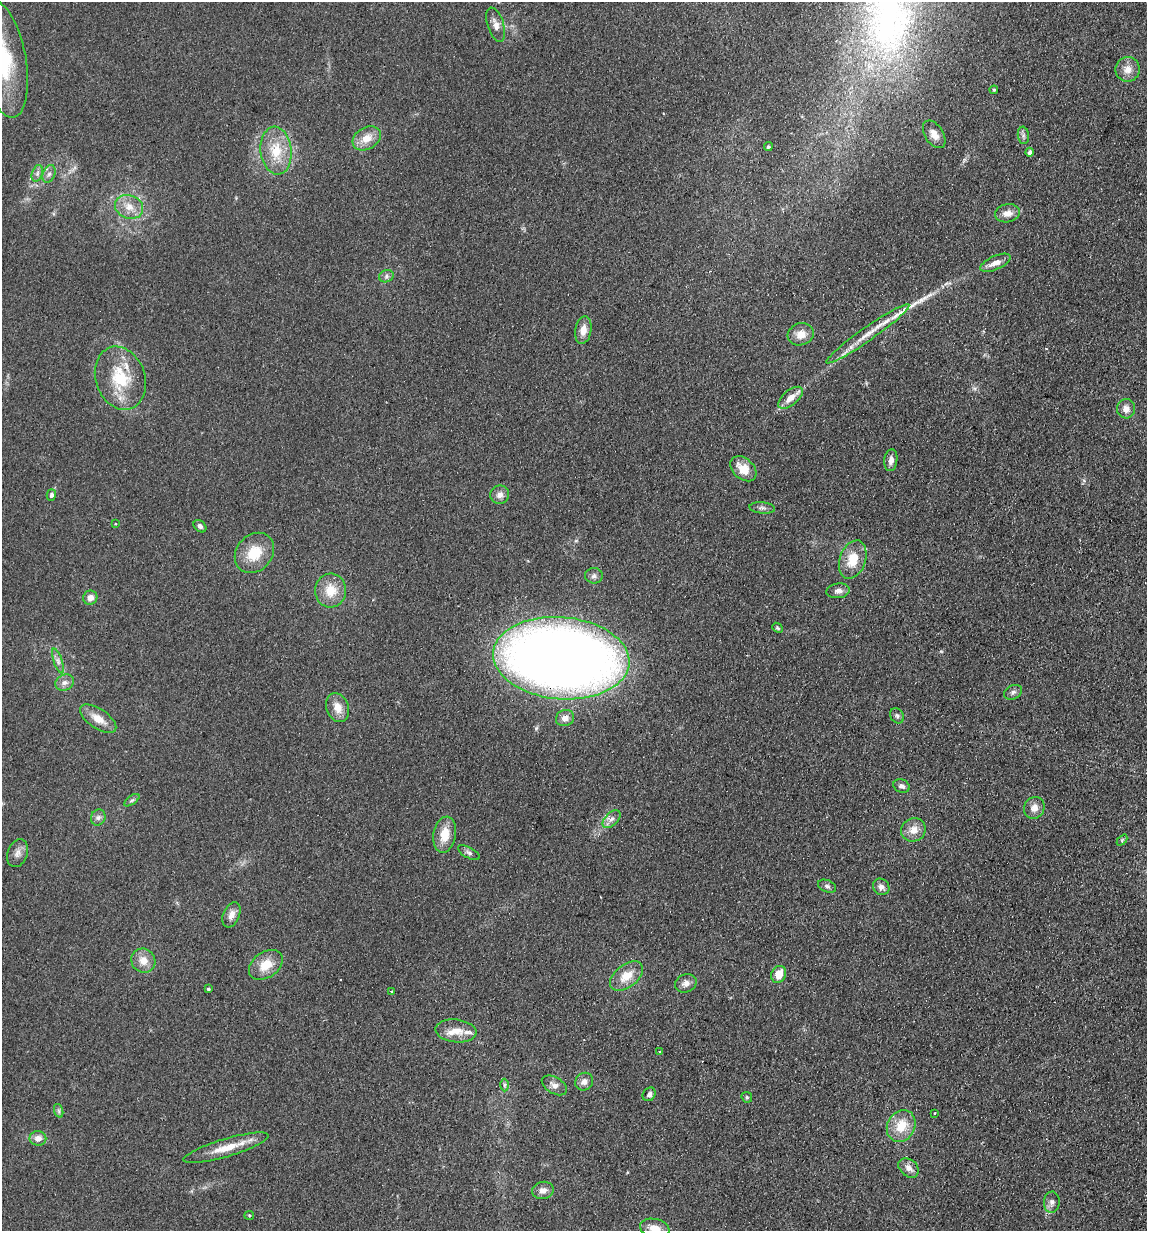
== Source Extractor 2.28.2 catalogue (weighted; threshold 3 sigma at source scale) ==
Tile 6 of 4 x 4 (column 2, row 2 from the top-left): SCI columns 1320-2464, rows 2471-3699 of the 5045 x 4941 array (HDU 1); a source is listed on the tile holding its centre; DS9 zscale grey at full resolution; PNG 1149 x 1233 px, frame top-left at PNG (2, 2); each listed source drawn as its Kron ellipse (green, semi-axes under 4 px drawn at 4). Shown black and unused: <1% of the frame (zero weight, under 2 of 3 exposures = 3% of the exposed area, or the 3 px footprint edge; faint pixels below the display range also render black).
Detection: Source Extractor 2.28.2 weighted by HDU 2 'WHT'; one run over the whole footprint, this tile lists its part. Background 0.166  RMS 0.012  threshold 0.0521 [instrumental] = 3 sigma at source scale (4.5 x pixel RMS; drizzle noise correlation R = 1.50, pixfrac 1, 0.05/0.05 arcsec/px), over >= 5 px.
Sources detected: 87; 4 cosmic-ray / hot-pixel residue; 1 long thin detection or spike segment (spike, bleed or trail) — neither listed nor drawn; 1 inside a brighter listed object's ellipse — not listed separately; the other 81 listed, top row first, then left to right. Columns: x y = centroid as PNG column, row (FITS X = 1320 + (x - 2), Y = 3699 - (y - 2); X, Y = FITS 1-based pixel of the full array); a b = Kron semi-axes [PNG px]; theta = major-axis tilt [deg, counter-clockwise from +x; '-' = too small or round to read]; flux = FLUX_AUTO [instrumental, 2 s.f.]
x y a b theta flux
496 25 18 8 -73 8.2
3 59 59 23 -79 98
1128 69 12 12 - 11
994 90 4 3 - 1.4
934 134 15 9 -57 10
1023 135 9 5 -84 3.1
367 138 15 11 31 16
768 147 4 4 - 2.1
276 151 24 15 -84 31
1030 152 4 4 - 4.3
37 173 8 5 71 3.5
49 174 9 6 69 4.1
129 207 14 11 -20 15
1007 213 12 9 11 9.9
995 263 16 7 24 9.9
386 276 7 6 - 3.4
583 330 14 8 80 11
801 334 13 11 16 13
868 334 50 7 35 25
120 378 32 24 -71 56
790 398 14 7 40 12
1126 409 9 9 - 8.2
891 460 11 6 84 5.8
743 469 15 10 -42 17
51 495 6 4 75 3.4
500 495 9 9 - 7.1
762 508 13 5 -5 3.6
115 524 3 2 - 1.5
200 526 7 5 -42 3.3
254 553 22 18 48 31
853 559 20 13 71 25
594 576 9 7 -4 4.2
331 590 17 15 84 24
838 591 12 7 7 5.7
90 598 7 7 - 7.9
777 628 6 4 -41 1.8
561 658 68 41 -5 1600
58 661 13 4 -72 4.1
65 683 9 7 25 5.3
1013 692 9 6 28 3.6
338 708 15 11 -69 14
897 716 8 6 -56 3.1
565 718 9 8 - 7.5
98 719 21 10 -34 15
902 786 8 6 -21 4
132 800 9 4 35 2.3
1034 808 11 10 - 9
98 817 8 7 - 4.1
611 819 11 6 43 5.2
913 830 12 11 - 12
445 835 18 11 80 20
1122 840 6 4 47 1.3
18 853 14 10 70 7.5
469 853 12 5 -28 3.7
827 886 9 6 -22 3
881 887 9 7 -48 5.8
231 915 13 8 68 8.2
143 961 12 11 - 13
266 965 18 12 35 21
779 974 9 7 64 17
626 976 19 11 38 19
686 983 11 9 21 7
208 989 3 3 - 1.6
391 991 3 3 - 3.1
456 1031 20 11 -6 17
659 1051 3 2 - 0.95
584 1082 9 8 - 6.5
504 1085 6 4 89 2
554 1085 14 8 -31 6.8
649 1094 7 6 - 4.3
747 1097 6 5 - 1.6
59 1111 7 4 -71 2.3
935 1113 3 3 - 1.2
901 1126 16 13 62 26
38 1138 8 7 - 8.3
226 1148 44 9 17 24
909 1168 11 8 -40 7
543 1190 11 8 12 7
1052 1202 10 8 87 4.8
249 1215 5 4 - 1.3
655 1228 15 9 -12 14
Overlapping masked pixels (flux is a lower limit): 1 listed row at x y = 561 658
Isophote crosses this tile's border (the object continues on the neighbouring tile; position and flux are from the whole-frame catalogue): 2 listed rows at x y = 3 59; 655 1228